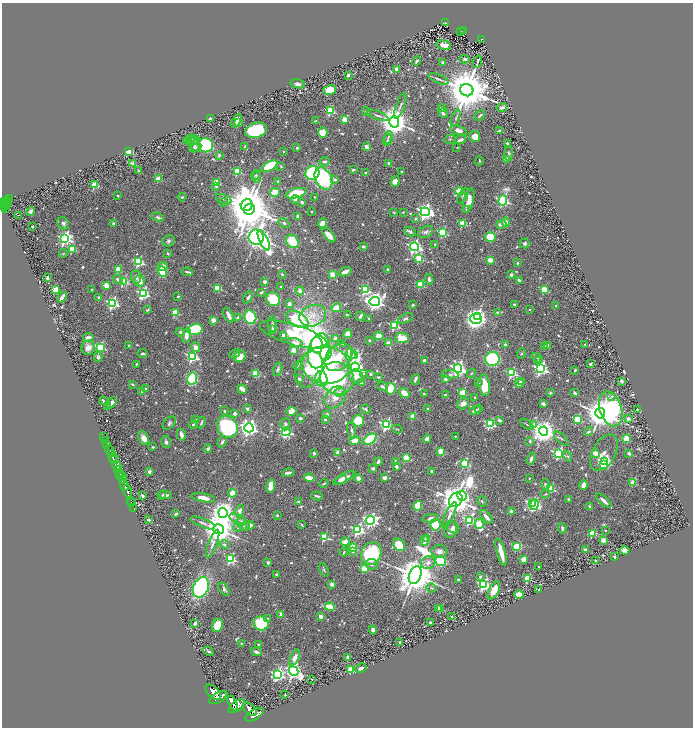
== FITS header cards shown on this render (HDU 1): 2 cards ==
NAXIS1  =                 1382
NAXIS2  =                 1451

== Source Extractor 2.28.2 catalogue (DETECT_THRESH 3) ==
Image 1382 x 1451 px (HDU 1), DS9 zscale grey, zoomed out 1/2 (1 PNG px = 2 x 2 image px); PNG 695 x 730 px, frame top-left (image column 2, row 1450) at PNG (2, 3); each listed source drawn as its Kron ellipse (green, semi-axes under 4 px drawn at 4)
Background 0.924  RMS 0.025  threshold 0.0747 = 3 sigma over >= 5 px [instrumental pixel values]
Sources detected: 813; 30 cannot appear on this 1/2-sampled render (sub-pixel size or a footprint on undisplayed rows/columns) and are neither listed nor drawn; of the other 783, the 500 brightest by FLUX_AUTO listed and drawn (283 fainter detections omitted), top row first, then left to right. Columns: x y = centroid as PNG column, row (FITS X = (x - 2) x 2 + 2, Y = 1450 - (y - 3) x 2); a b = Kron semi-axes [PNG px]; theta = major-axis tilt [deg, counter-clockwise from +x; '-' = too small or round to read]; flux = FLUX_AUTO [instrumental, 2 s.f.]
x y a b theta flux
445 22 3 3 - 99
461 31 2 1 - 16
463 31 4 2 - 89
482 40 3 3 - 83
444 45 7 4 -15 35
465 59 5 4 - 11
417 61 4 2 - 7.9
442 62 2 2 - 8
478 62 6 4 72 8.7
397 69 2 2 - 90
348 75 2 2 - 40
439 79 11 2 -21 11
298 84 7 4 -14 17
330 90 6 5 - 87
467 90 7 6 - 30000
400 106 13 3 71 14
442 108 4 3 - 20
502 108 5 3 - 26
330 111 3 3 - 420
366 111 4 3 - 6.3
443 113 5 3 - 12
378 116 11 3 -20 12
480 116 6 3 45 9
456 118 9 3 72 10
210 119 2 2 - 43
344 120 2 2 - 120
237 121 7 2 60 40
316 121 3 2 - 7.1
394 122 5 5 - 10000
238 123 2 2 - 61
256 130 11 7 15 410
459 130 8 4 -18 28
500 131 3 2 - 24
323 133 5 4 - 85
388 137 6 3 71 8
475 137 5 5 - 29
193 139 5 4 - 7.1
450 139 6 3 3 5.9
189 140 6 2 21 6.1
196 140 4 4 - 8.7
387 140 6 3 71 7.7
460 140 6 3 19 18
193 143 9 4 -56 31
507 143 2 2 - 17
206 145 7 7 - 350
244 146 3 2 - 6.8
366 146 4 3 - 34
457 147 2 2 - 5.5
195 148 6 4 29 10
297 148 2 2 - 31
128 151 2 2 - 270
283 152 2 2 - 7.5
509 153 7 4 84 9.9
219 155 2 2 - 29
506 159 2 2 - 79
325 161 5 3 - 13
479 161 5 3 - 6.6
389 163 2 2 - 43
133 164 3 2 - 99
270 166 8 4 31 280
281 166 2 2 - 7.5
353 170 3 3 - 7.2
138 171 4 3 - 7.1
237 171 3 3 - 270
366 172 4 3 - 5.9
401 172 2 2 - 5.6
312 173 7 7 - 360
256 175 5 4 - 5.7
257 177 6 3 85 7
324 178 12 8 -62 690
158 179 2 2 - 130
335 179 3 3 - 17
278 181 3 2 - 10
395 181 5 4 - 36
216 182 3 3 - 230
94 185 3 3 - 240
216 186 4 3 - 8.8
460 191 4 3 - 220
275 192 5 4 - 94
296 193 10 4 15 160
118 196 2 2 - 17
463 196 8 4 58 12
182 197 4 3 - 5.6
315 197 2 2 - 5.7
9 199 3 2 - 55
224 199 8 3 -23 8.6
295 199 4 4 - 17
503 200 5 4 - 800
8 201 3 2 - 220
469 201 12 5 76 51
3 202 4 3 - 500
302 202 2 2 - 26
7 203 4 2 - 410
224 203 2 2 - 13
6 205 2 1 - 93
247 205 6 6 - 12000
5 206 2 2 - 140
6 209 4 2 - 150
249 209 6 5 - 20000
466 209 3 3 - 5.5
31 211 4 3 - 11
311 212 2 2 - 5.6
394 212 3 2 - 6.1
403 212 2 2 - 6
425 212 4 4 - 2100
19 215 2 1 - 11
158 217 7 4 -22 14
298 217 3 3 - 23
415 219 2 2 - 15
506 222 5 3 - 50
63 223 6 5 - 16
284 223 6 4 -35 11
322 223 5 4 - 26
463 223 3 3 - 190
114 224 3 2 - 23
501 224 5 3 - 21
32 227 2 2 - 13
410 232 6 3 -28 15
426 232 8 5 30 16
443 232 3 3 - 410
329 235 8 4 -50 58
256 237 7 7 - 4900
491 237 5 5 - 170
65 238 4 4 - 1200
264 240 11 4 -65 1800
168 241 6 5 - 12
292 241 7 5 -54 170
525 243 5 4 - 10
435 244 2 2 - 15
363 246 3 2 - 13
414 247 4 4 - 1100
72 249 3 3 - 230
63 253 4 3 - 5.3
167 253 3 3 - 8.2
419 258 3 3 - 270
490 260 3 3 - 53
139 262 3 3 - 520
518 263 2 2 - 21
162 266 5 4 - 55
118 269 3 2 - 120
387 270 3 2 - 12
162 272 5 3 - 180
187 272 6 2 -9 9
345 272 6 3 23 26
282 274 3 3 - 5.5
332 275 4 3 - 62
511 275 3 3 - 16
136 277 7 5 -86 19
47 278 4 2 - 14
118 279 5 3 - 32
429 279 5 3 - 13
519 280 3 2 - 28
124 281 3 3 - 390
140 281 6 5 - 47
265 282 3 2 - 20
106 285 3 3 - 68
420 285 3 3 - 190
281 287 2 2 - 6.5
218 288 3 3 - 110
544 289 3 3 - 190
55 290 3 3 - 200
91 290 2 2 - 6.2
365 290 4 3 - 390
300 291 4 3 - 23
261 292 3 2 - 13
143 294 4 4 - 690
178 296 2 2 - 12
62 297 6 2 54 33
99 297 2 2 - 25
248 297 6 3 58 11
273 299 7 6 - 150
375 301 5 4 - 3000
112 303 4 4 - 860
289 304 3 3 - 23
413 305 3 3 - 6.5
514 305 2 2 - 8.4
556 306 2 2 - 10
336 308 5 3 - 110
530 309 2 2 - 8.3
147 310 3 2 - 5.6
497 312 4 3 - 6
175 313 3 3 - 200
228 315 8 3 -62 32
347 315 2 2 - 7.2
313 316 13 10 23 79
360 316 5 2 - 16
477 316 4 3 - 1500
250 317 7 6 - 250
238 318 2 2 - 49
368 318 4 3 - 5.4
405 318 8 4 26 11
297 319 12 7 -31 1500
476 319 5 5 - 1900
213 320 2 2 - 100
272 324 8 3 -89 10
394 325 3 3 - 480
195 329 8 5 14 390
273 329 3 3 - 21
180 332 4 3 - 8.8
348 334 4 3 - 43
187 335 7 3 77 51
284 335 4 3 - 21
294 335 35 10 -17 530
379 336 4 4 - 66
88 337 5 3 - 19
402 338 7 5 -4 89
336 339 3 3 - 26
369 340 2 2 - 6.5
295 343 7 4 -17 30
388 343 2 2 - 100
343 344 3 2 - 9.3
585 344 2 2 - 6
317 345 8 6 -88 350
505 345 3 3 - 13
548 345 2 2 - 15
129 346 2 2 - 25
544 346 4 3 - 8
100 347 3 3 - 520
196 347 5 4 - 38
88 348 7 6 - 37
294 350 3 3 - 62
319 351 18 10 76 1200
326 352 8 5 78 190
235 353 6 4 31 9.5
521 353 5 2 - 5.3
143 354 5 3 - 9.1
351 354 5 4 - 180
192 356 4 3 - 790
240 356 6 5 - 70
355 356 3 3 - 390
98 357 4 4 - 13
338 357 16 12 45 150
537 358 6 3 -29 6.1
492 359 7 7 - 560
424 360 3 3 - 18
537 360 4 3 - 6.3
136 364 2 2 - 6.5
590 364 2 2 - 10
326 365 24 18 -6 440
297 366 2 2 - 18
355 367 4 4 - 2100
458 368 4 4 - 1900
278 369 7 4 74 15
309 369 19 13 66 160
541 369 4 4 - 1200
575 370 3 2 - 7.6
256 373 4 3 - 100
471 373 5 3 - 5.9
512 373 3 3 - 420
364 374 2 2 - 14
370 374 3 3 - 10
450 374 8 4 -7 13
356 377 7 6 - 47
378 377 3 2 - 5.6
192 378 6 5 - 410
337 378 17 16 - 570
299 379 3 3 - 13
321 379 8 6 -77 98
415 379 5 2 - 13
445 379 4 4 - 14
522 381 2 2 - 20
621 381 3 3 - 16
361 382 2 2 - 47
478 382 4 3 - 8.3
519 383 5 4 - 39
132 384 3 2 - 8.3
484 385 11 5 -84 100
382 387 5 2 - 20
145 388 3 3 - 5.5
242 389 5 3 - 29
391 389 6 4 85 130
142 391 2 2 - 8.7
339 392 5 4 - 11
404 393 6 3 -35 65
463 393 3 3 - 190
550 393 3 3 - 7.8
575 393 4 2 - 7.5
424 394 2 2 - 18
445 395 3 2 - 11
612 396 4 3 - 6.2
335 397 12 9 49 59
475 397 2 2 - 7
103 401 4 2 - 10
112 403 6 3 60 25
463 404 6 5 - 32
543 404 4 3 - 12
107 407 4 2 - 6.2
247 409 2 2 - 31
366 409 5 3 - 7.7
428 409 2 2 - 14
479 409 4 2 - 6.7
611 409 18 11 -72 650
637 409 2 2 - 6.6
225 411 3 2 - 6.8
292 411 5 3 - 84
475 411 6 3 20 15
235 413 4 3 - 21
600 413 5 5 - 9900
327 415 3 3 - 22
413 416 2 2 - 130
300 418 3 2 - 11
196 419 2 2 - 6.3
577 419 3 3 - 310
628 419 2 2 - 56
325 420 2 2 - 10
500 420 4 2 - 13
358 421 6 5 - 190
169 423 8 5 47 12
201 423 6 2 69 7.6
193 424 4 3 - 8.2
285 424 6 5 - 13
490 424 3 3 - 400
527 424 7 2 -37 6.4
386 425 4 3 - 830
534 425 3 2 - 47
227 427 11 9 -53 670
249 428 4 4 - 2600
397 429 5 2 - 5.7
352 430 8 3 -76 11
544 431 4 4 - 5400
286 432 4 4 - 660
588 432 4 3 - 8.4
181 435 6 3 -76 24
103 436 2 1 - 35
455 436 2 2 - 6.6
144 438 7 5 -67 40
370 439 7 4 33 280
427 439 4 3 - 23
561 439 9 3 -43 9.7
626 439 4 4 - 97
105 441 2 1 - 260
355 441 5 4 - 68
530 441 2 2 - 28
166 442 6 4 -75 12
222 442 6 3 57 13
107 444 2 1 - 220
153 447 3 3 - 5.4
208 449 4 3 - 12
109 450 5 2 - 1600
441 451 2 2 - 130
338 452 3 3 - 23
111 453 3 2 - 850
314 453 3 2 - 10
559 453 4 3 - 770
595 453 2 2 - 100
604 453 20 11 61 51
629 453 2 2 - 45
568 456 5 3 - 5.9
113 457 5 2 - 1200
406 458 3 3 - 180
531 459 6 3 71 15
114 460 4 2 - 2100
396 461 3 2 - 20
378 462 4 2 - 21
604 462 4 3 - 970
465 463 3 3 - 390
603 464 3 2 - 170
117 465 5 3 - 2400
396 467 3 2 - 22
373 468 3 3 - 17
117 469 3 2 - 530
149 471 3 3 - 16
432 472 3 3 - 15
288 473 6 2 12 19
120 474 5 2 - 790
122 477 4 2 - 560
309 478 5 3 - 80
344 478 12 3 30 41
358 478 4 3 - 32
385 478 3 3 - 24
529 478 2 2 - 6.7
123 479 4 2 - 510
341 480 6 4 25 28
324 483 5 2 - 5.9
633 483 2 2 - 120
545 484 5 3 - 9.2
124 485 6 2 -64 1800
583 485 5 3 - 67
271 486 7 4 81 49
551 489 3 3 - 250
127 491 6 2 -71 1600
232 493 4 2 - 140
545 494 5 3 - 7.2
165 495 6 3 -9 15
143 496 2 2 - 49
162 496 3 3 - 5.8
317 496 6 2 -13 11
462 496 5 4 - 290
203 498 12 4 -11 51
568 499 3 2 - 9.8
131 500 2 1 - 37
456 500 8 6 53 13000
482 501 5 3 - 8.4
604 501 9 3 -41 27
131 502 2 1 - 37
298 502 3 2 - 6
532 503 4 3 - 760
534 505 5 3 - 790
418 506 5 3 - 120
590 507 3 2 - 18
134 508 2 1 - 16
240 511 6 4 78 33
511 511 2 2 - 60
223 513 5 5 - 4900
176 514 4 3 - 11
277 515 2 2 - 13
450 515 14 4 65 24
486 517 8 3 -48 34
431 518 8 4 7 17
238 519 9 3 -26 12
149 520 4 2 - 8.4
370 520 4 4 - 1700
469 520 4 4 - 450
241 521 4 4 - 6.7
203 523 13 3 -22 19
301 524 4 2 - 5.6
479 524 5 3 - 220
250 525 4 3 - 24
435 525 6 5 - 220
245 526 5 3 - 9
238 527 5 3 - 5.6
453 527 7 5 -38 20
562 528 5 3 - 12
218 529 5 5 - 11000
358 530 4 4 - 800
451 530 8 6 77 26
605 530 2 2 - 7.6
592 533 3 3 - 180
324 537 3 3 - 310
427 538 2 2 - 70
603 540 2 2 - 110
424 541 5 4 - 19
345 542 4 4 - 41
213 544 15 4 69 26
224 544 4 4 - 12
399 545 7 5 -46 93
517 546 4 3 - 230
353 547 4 3 - 110
585 550 2 2 - 54
353 551 3 3 - 11
439 551 8 6 -5 24
624 551 5 4 - 25
344 552 4 3 - 6.6
501 552 14 3 -75 92
371 554 12 9 60 390
614 557 2 2 - 30
231 559 3 3 - 490
523 559 3 2 - 110
596 560 2 2 - 7.2
440 561 6 5 - 220
268 563 2 2 - 27
428 563 7 6 - 24
372 564 6 5 - 15
538 566 2 2 - 7.7
364 568 3 3 - 200
324 570 7 3 -70 6
276 574 2 2 - 23
415 575 9 6 69 21000
480 577 4 3 - 8.8
528 578 3 3 - 250
459 580 3 3 - 12
332 584 2 2 - 69
484 585 4 4 - 970
201 587 11 7 65 800
432 588 5 3 - 8.9
224 589 7 3 -56 12
539 589 3 2 - 6.2
494 590 10 5 63 59
519 595 5 3 - 73
330 607 5 3 - 100
439 608 2 2 - 23
441 609 2 2 - 110
281 614 2 2 - 53
321 616 3 3 - 30
451 617 2 2 - 15
267 619 2 2 - 13
430 622 2 2 - 5.8
195 623 3 3 - 15
261 624 8 7 - 260
217 625 7 5 60 110
373 630 4 3 - 17
241 643 2 2 - 6.4
400 643 3 3 - 9.6
258 645 3 2 - 5.7
209 651 5 3 - 8
256 652 5 4 - 14
295 658 8 4 64 37
348 658 4 3 - 21
361 668 6 3 27 24
351 669 3 3 - 180
293 671 5 4 - 2200
278 674 4 4 - 1100
312 680 2 2 - 6.1
213 692 9 5 -42 6700
285 695 2 2 - 7
218 697 10 4 30 6500
233 703 8 4 -64 19000
237 706 9 5 36 6000
250 709 8 5 -42 5600
255 715 10 5 30 5800
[283 fainter detections neither listed nor drawn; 30 sub-pixel or undisplayed-footprint detections neither listed nor drawn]